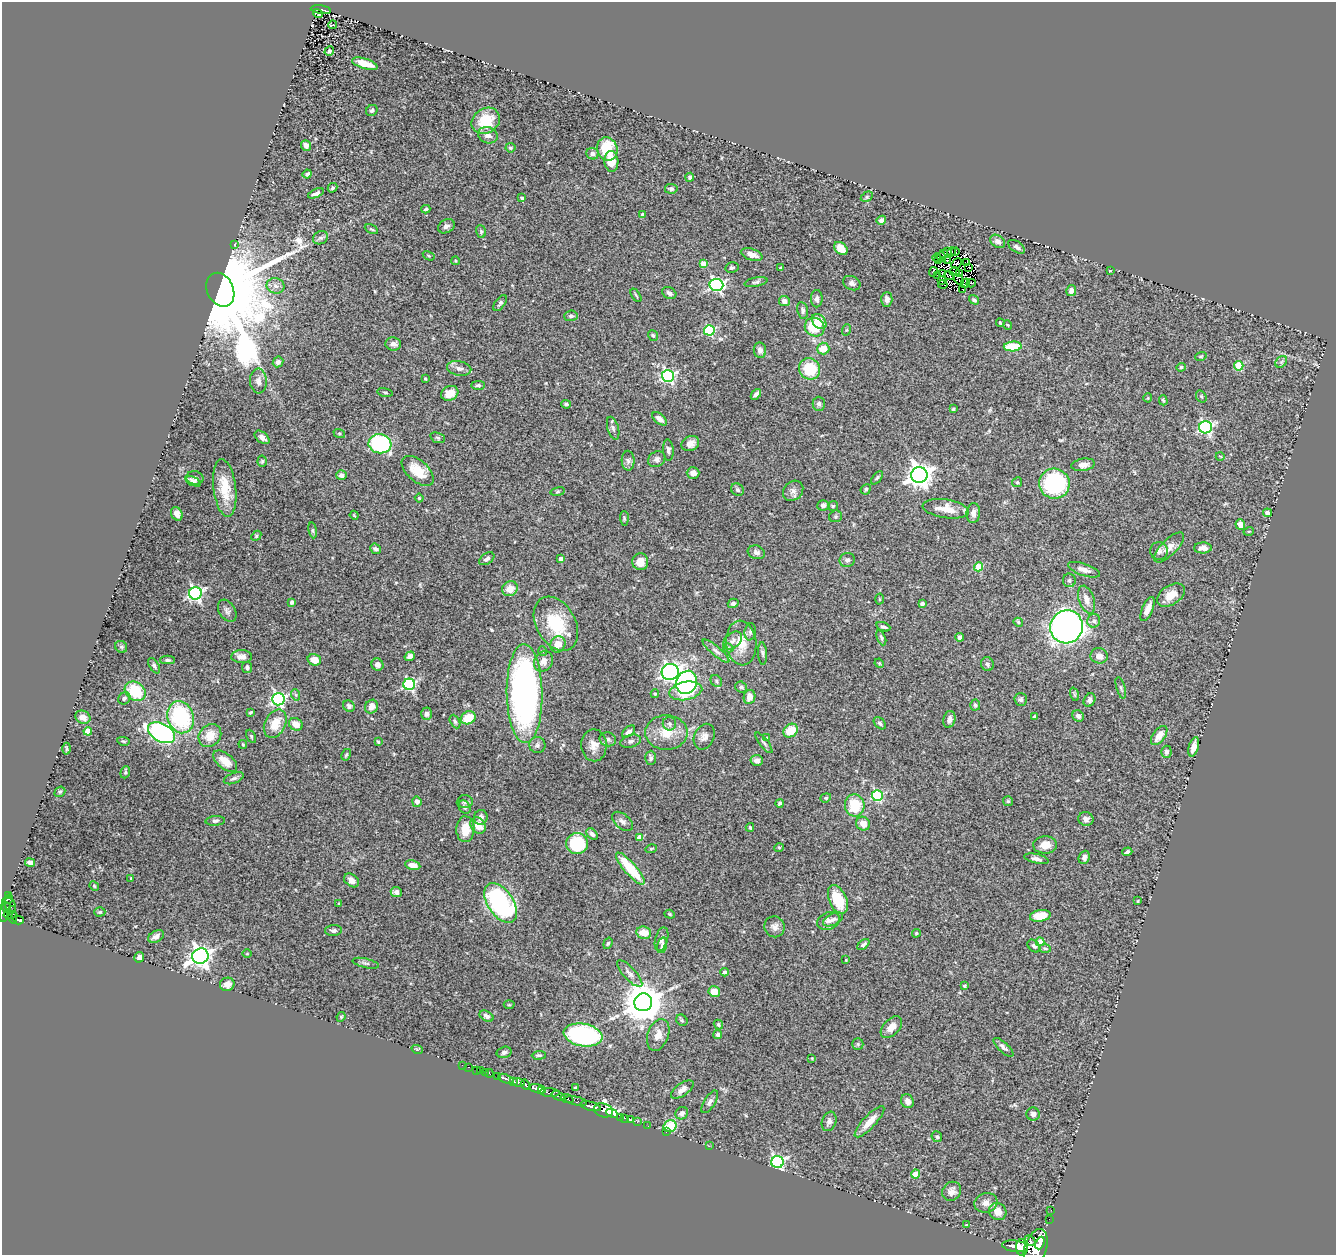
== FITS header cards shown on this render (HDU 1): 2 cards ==
NAXIS1  =                 1334
NAXIS2  =                 1253

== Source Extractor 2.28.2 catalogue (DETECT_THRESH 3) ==
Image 1334 x 1253 px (HDU 1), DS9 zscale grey, 1 PNG px = 1 image px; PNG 1338 x 1257 px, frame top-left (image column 1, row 1253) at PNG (2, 2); each listed source drawn as its Kron ellipse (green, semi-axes under 4 px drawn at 4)
Background 0.864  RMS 0.055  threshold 0.164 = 3 sigma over >= 5 px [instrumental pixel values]
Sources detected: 403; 6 with non-positive FLUX_AUTO (blend fragments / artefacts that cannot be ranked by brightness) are neither listed nor drawn; the other 397 listed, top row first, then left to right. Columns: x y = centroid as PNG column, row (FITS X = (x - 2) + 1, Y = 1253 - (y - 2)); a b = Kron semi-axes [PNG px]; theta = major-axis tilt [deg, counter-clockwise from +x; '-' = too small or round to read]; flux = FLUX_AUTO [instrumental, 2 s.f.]
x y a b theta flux
321 10 10 3 -8 170
318 13 5 3 - 9.9
333 25 4 3 - 9
329 51 5 4 - 5.8
365 64 13 5 -17 49
372 110 6 5 - 6
486 121 15 12 34 110
488 135 10 8 -19 21
306 145 5 5 - 19
510 148 5 5 - 6.6
607 149 12 10 -74 130
592 154 6 5 - 13
611 161 10 7 -85 63
307 174 4 4 - 8.8
690 177 4 4 - 9.6
332 188 5 4 - 6.7
671 189 6 5 - 6.8
316 193 8 4 23 11
867 197 6 4 30 4.8
522 198 3 3 - 4.7
426 209 4 3 - 5.2
643 215 4 4 - 20
881 220 5 4 - 12
446 226 9 6 29 14
371 229 7 3 -27 4.6
481 231 6 5 - 6.1
320 238 8 6 27 11
998 241 8 6 -35 13
235 244 4 3 - 2.6
1017 247 9 5 -35 12
841 248 8 5 -42 42
947 252 3 2 - 11
951 252 5 3 - 9.7
955 252 4 3 - 11
944 253 3 3 - 19
752 255 11 5 -18 24
429 256 6 4 -31 4.1
937 257 4 3 - 10
941 257 5 3 - 0.67
939 260 3 3 - 1.7
947 260 3 2 - 2.7
456 261 4 3 - 2.7
956 263 6 3 48 1.9
967 263 2 2 - 3.6
703 264 4 4 - 33
969 267 2 2 - 3
732 268 6 5 - 6.3
780 268 3 3 - 3.7
1110 271 4 2 - 2.4
933 272 5 3 - 8
955 272 5 3 - 10
959 273 2 2 - 1.2
943 274 4 3 - 11
937 275 4 3 - 2.6
949 276 5 2 - 8.6
959 279 6 2 -49 2.2
941 281 3 2 - 3.3
756 282 11 4 11 8.2
852 283 9 6 -25 12
965 283 5 2 - 6.4
971 283 4 2 - 2.9
716 285 7 6 - 670
943 285 5 2 - 2
276 286 9 7 -19 18
962 289 2 2 - 1.8
220 290 18 13 -66 87000
1071 291 5 5 - 17
669 293 7 5 -28 14
636 295 7 3 -56 4.3
817 299 9 6 90 14
887 299 7 5 88 17
974 300 5 4 - 7.6
784 301 5 5 - 19
500 303 9 5 55 8.5
803 310 8 5 -79 9.2
571 316 7 5 3 8.3
819 321 9 6 -48 44
1000 323 4 3 - 4.1
1008 325 5 3 - 2.9
815 327 10 9 - 110
709 330 5 5 - 350
846 330 6 3 71 3.9
653 335 5 4 - 6.1
393 344 8 6 -6 14
1013 346 9 5 3 120
823 349 6 6 - 60
760 350 8 6 -83 15
1201 356 6 3 18 3.8
278 362 5 5 - 12
1281 362 6 5 - 6
1239 366 5 4 - 150
1181 367 5 4 - 5.9
459 368 12 7 -12 17
810 369 11 10 - 120
668 376 6 6 - 640
425 379 3 2 - 4.3
258 381 12 8 -87 20
478 385 7 4 3 7
385 392 8 3 -11 4.2
450 393 9 7 27 41
756 394 6 4 49 12
1201 396 6 5 - 5.5
1148 398 4 4 - 4
1163 400 5 4 - 4.7
566 404 4 3 - 7.5
819 404 7 6 - 12
953 409 3 3 - 5.3
660 419 9 5 -40 20
1205 427 6 6 - 650
613 428 12 5 -73 11
339 433 6 4 -18 3.9
262 437 8 5 -39 17
438 438 7 5 -20 7
690 443 9 7 25 23
380 444 11 9 -8 400
668 450 10 5 -86 12
1220 456 4 3 - 2.8
657 459 9 7 32 13
262 461 5 4 - 5.9
628 461 10 6 -89 12
1083 465 12 6 9 22
418 471 19 10 -41 78
693 473 6 5 - 18
341 475 5 5 - 18
919 475 8 8 - 3100
195 478 8 6 -12 9.3
877 478 8 4 52 5.9
193 481 8 4 -22 14
1017 482 5 4 - 4.8
1054 484 15 15 - 410
225 488 29 11 -83 91
866 489 5 5 - 6.5
738 490 7 6 - 8.6
793 491 11 9 45 16
558 492 7 3 9 4.6
419 498 4 4 - 4.6
823 505 6 5 - 14
833 506 5 5 - 5.1
946 509 23 9 -8 52
973 513 10 7 86 17
1267 513 4 4 - 18
177 514 7 5 -60 15
354 515 4 3 - 3.3
835 516 6 6 - 6.1
624 518 7 4 -89 5.4
1240 525 5 5 - 30
313 530 8 4 -82 5.8
1249 531 5 3 - 3.5
256 536 6 4 47 4.8
1169 547 20 8 45 29
1203 548 9 5 0 24
375 549 6 4 -39 8
1159 551 9 9 - 14
756 552 9 6 -19 13
487 559 8 5 34 12
561 559 4 4 - 16
847 560 7 7 - 13
640 562 8 8 - 44
978 567 4 4 - 130
1084 570 17 6 -19 22
1069 580 7 6 - 9.5
510 589 8 7 - 38
195 593 6 6 - 740
1171 595 15 9 33 47
879 599 5 3 - 3.3
1087 600 14 7 -71 31
292 602 4 3 - 12
733 603 5 4 - 8.7
922 603 4 3 - 8.8
1148 609 13 5 67 28
227 611 12 8 -58 13
1094 621 7 6 - 11
1018 622 5 3 - 4.8
556 624 29 19 -61 180
883 627 7 4 -19 7.4
1066 627 17 16 - 2000
750 632 8 5 81 9.7
960 637 4 4 - 14
881 638 8 3 -67 6.5
733 640 10 7 41 15
741 643 22 15 -85 73
558 644 8 7 - 40
121 647 6 5 - 7.1
728 648 5 4 - 4.3
543 651 5 3 - 3
716 651 17 4 -40 17
763 653 11 4 -86 8.4
410 656 5 4 - 16
1099 656 8 7 - 26
242 657 10 6 -2 22
168 660 7 4 -1 6.9
314 660 7 5 -17 40
543 661 10 9 - 23
879 663 5 4 - 3.5
987 664 7 6 - 10
377 665 6 5 - 17
154 666 8 4 -59 9
247 668 5 5 - 8
670 672 8 8 - 1300
716 681 6 5 - 6.5
687 682 12 10 66 390
409 684 6 5 - 460
741 687 6 5 - 8.8
1121 688 11 4 -74 7
135 691 11 9 -38 150
686 691 16 9 11 190
524 694 49 18 -89 1400
655 694 4 3 - 4.3
1074 694 7 4 -72 6.9
296 695 6 3 -70 4.5
750 697 7 6 - 30
124 698 6 5 - 9.1
278 699 6 6 - 690
1021 699 6 6 - 8.1
1090 700 7 5 58 9.9
975 705 5 5 - 6.9
349 706 6 5 - 8.2
371 707 7 6 - 24
250 712 4 2 - 4.4
427 714 6 5 - 13
1078 716 6 5 - 14
83 717 8 6 -23 28
181 717 16 13 -71 350
1034 717 4 4 - 8.7
468 718 7 6 - 77
949 719 8 6 76 15
455 721 7 4 -62 6.9
880 723 7 5 -45 7.4
275 724 15 10 63 61
296 724 7 6 - 31
669 724 7 6 - 10
88 731 4 4 - 79
791 731 8 6 34 71
629 732 8 4 39 12
162 733 14 9 -28 890
666 733 21 17 0 80
210 735 12 10 47 56
251 736 7 4 -64 4.4
1159 736 11 6 53 40
704 737 13 10 65 22
767 738 4 2 - 2.5
608 739 8 7 - 12
123 741 6 4 -11 5.3
631 741 10 6 16 11
378 742 3 3 - 3.6
764 743 12 3 -53 7.6
243 744 4 3 - 3.4
537 745 8 8 - 11
594 745 16 12 -88 36
1194 747 10 5 73 24
67 749 6 3 -89 4.2
1166 752 6 5 - 9.1
346 755 6 4 61 5.3
651 758 7 5 89 10
757 760 6 5 - 15
225 761 14 7 -38 45
125 772 6 4 69 5.4
234 778 10 5 21 10
60 792 6 5 - 5.9
877 796 5 5 - 340
826 798 5 4 - 4.6
1008 801 5 5 - 5.1
417 802 5 4 - 14
465 802 8 6 4 8.9
780 803 4 3 - 5.5
855 805 11 9 -86 110
464 807 7 5 -57 9.8
481 817 7 6 - 14
1086 819 7 7 - 15
215 821 10 5 4 8.4
622 821 12 7 -41 17
863 824 7 6 - 30
478 826 9 7 -56 49
750 827 4 3 - 5.3
465 829 13 9 89 61
592 834 7 4 -48 12
640 837 4 4 - 41
577 844 11 10 - 230
1045 845 12 8 3 37
779 847 5 3 - 3.7
651 849 6 4 17 4.4
1127 852 5 4 - 7.3
1084 857 7 5 68 14
1036 859 12 4 -12 14
30 863 5 4 - 17
413 865 8 4 -11 33
630 868 20 6 -49 150
131 878 3 2 - 3
351 880 8 6 -38 21
94 886 5 4 - 3.7
396 892 5 5 - 13
8 895 3 2 - 22
8 899 5 3 - 50
838 900 15 8 -67 110
1138 901 4 2 - 2.6
339 903 3 3 - 4.2
501 903 22 13 -56 600
10 905 8 5 -67 130
6 907 6 3 -59 67
12 910 3 2 - 39
100 912 5 4 - 4.8
3 913 9 4 89 550
8 914 5 3 - 3.7
670 914 5 4 - 4.4
1040 916 10 6 10 57
13 917 6 3 87 180
833 919 11 5 26 12
18 920 6 3 -18 190
828 921 12 8 23 18
775 927 10 10 - 20
333 931 8 5 2 10
644 933 7 6 - 50
916 933 4 3 - 3.8
156 936 8 5 29 21
662 939 12 6 73 17
1040 942 4 4 - 42
608 943 6 4 71 5.2
662 945 8 4 75 8.2
863 945 7 4 42 8.8
1034 946 7 5 -43 7.8
1045 948 6 4 -3 6.1
247 954 4 3 - 3.3
200 956 8 7 - 2400
139 957 5 5 - 17
846 960 3 2 - 2.7
366 963 13 4 -13 10
725 972 4 4 - 11
630 974 17 6 -47 20
227 984 7 6 - 30
964 986 4 3 - 6.8
714 992 6 5 - 48
643 1002 9 9 - 11000
509 1005 5 3 - 3.4
486 1016 7 5 -30 13
341 1017 5 4 - 4.6
682 1020 6 5 - 5.8
718 1025 5 4 - 6.3
891 1027 13 8 45 33
718 1034 4 4 - 12
583 1035 19 11 -10 590
658 1035 16 10 70 32
858 1044 6 5 - 5.5
1003 1047 13 5 -43 13
417 1049 6 3 -18 4.1
504 1052 7 5 14 11
539 1055 7 4 3 5.7
812 1058 4 3 - 2.9
462 1065 2 2 - 7.9
468 1067 3 2 - 5.3
477 1070 2 2 - 3.7
480 1070 2 2 - 16
485 1072 2 2 - 12
489 1073 4 3 - 51
498 1076 3 2 - 59
506 1079 8 3 -21 190
514 1082 3 3 - 390
519 1082 6 4 -16 1100
525 1084 5 3 - 690
575 1088 4 3 - 3.6
538 1089 8 4 -14 2200
682 1089 13 6 36 21
542 1090 4 3 - 980
549 1092 10 3 -4 590
558 1096 7 3 -24 340
567 1099 6 3 -20 600
576 1101 11 4 -12 250
907 1101 7 6 - 18
710 1102 13 5 58 13
591 1106 11 3 -14 1500
603 1110 10 7 -18 1400
612 1113 6 3 -27 1100
682 1113 6 6 - 15
1033 1114 6 6 - 14
620 1117 3 2 - 39
625 1118 2 2 - 21
631 1120 3 2 - 17
829 1121 10 7 70 16
637 1122 3 2 - 9.1
869 1122 20 6 47 41
648 1126 2 2 - 6.5
670 1126 6 6 - 93
666 1132 3 2 - 6.3
937 1137 6 5 - 6.1
709 1146 2 2 - 23
777 1162 6 6 - 750
915 1174 4 4 - 77
952 1191 10 9 - 20
986 1203 12 9 16 24
1051 1210 2 2 - 10
998 1211 9 8 - 39
1049 1219 2 2 - 5.8
966 1225 3 3 - 3.2
1030 1240 6 4 -44 380
1040 1243 6 4 66 1800
1015 1246 13 5 -8 3000
1022 1247 8 6 -89 2100
1036 1248 19 11 72 8500
At the frame edge (FLAGS 8, measured only in part): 1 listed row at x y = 3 913
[6 non-positive-flux detections neither listed nor drawn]